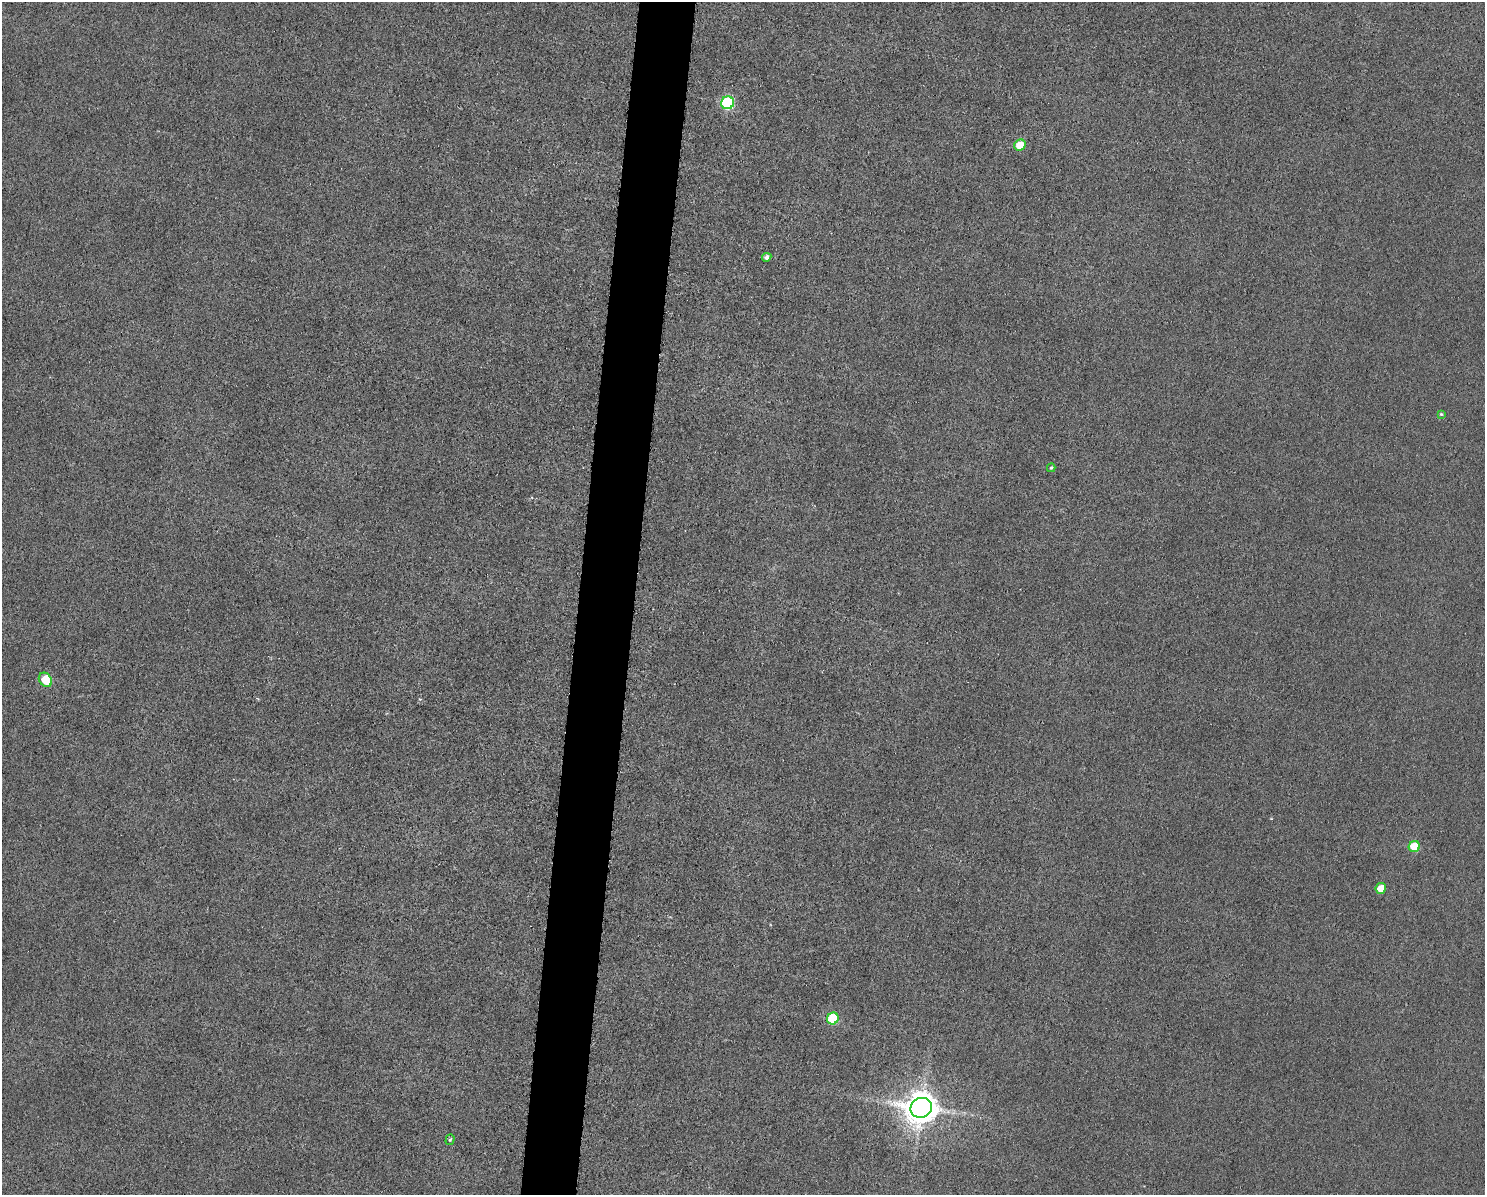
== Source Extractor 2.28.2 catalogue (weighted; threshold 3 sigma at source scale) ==
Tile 8 of 3 x 4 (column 2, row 3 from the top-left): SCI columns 1716-3198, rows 1198-2390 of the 4800 x 4779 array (HDU 1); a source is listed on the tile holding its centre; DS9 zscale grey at full resolution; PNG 1487 x 1197 px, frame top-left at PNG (2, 2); each listed source drawn as its Kron ellipse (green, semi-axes under 4 px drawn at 4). Shown black and unused: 4% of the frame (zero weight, under 3 of 6 exposures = <1% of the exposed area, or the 3 px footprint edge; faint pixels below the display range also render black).
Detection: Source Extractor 2.28.2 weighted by HDU 2 'WHT'; one run over the whole footprint, this tile lists its part. Background 0.00826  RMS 0.0031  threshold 0.0128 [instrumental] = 3 sigma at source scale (4.09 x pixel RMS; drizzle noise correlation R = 1.36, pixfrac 0.8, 0.05/0.05 arcsec/px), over >= 5 px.
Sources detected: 11; all 11 listed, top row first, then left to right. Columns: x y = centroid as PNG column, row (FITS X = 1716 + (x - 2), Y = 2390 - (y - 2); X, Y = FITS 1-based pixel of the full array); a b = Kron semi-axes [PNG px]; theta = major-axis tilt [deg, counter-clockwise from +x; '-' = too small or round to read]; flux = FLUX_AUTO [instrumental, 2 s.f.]
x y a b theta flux
728 103 6 6 - 40
1020 145 6 5 - 7.1
767 257 5 4 - 0.99
1441 414 4 4 - 0.34
1051 468 4 3 - 0.37
45 680 8 6 -51 11
1414 846 6 5 - 10
1381 888 5 5 - 4.8
833 1019 6 5 - 20
921 1108 11 9 21 730
450 1140 5 4 - 0.48